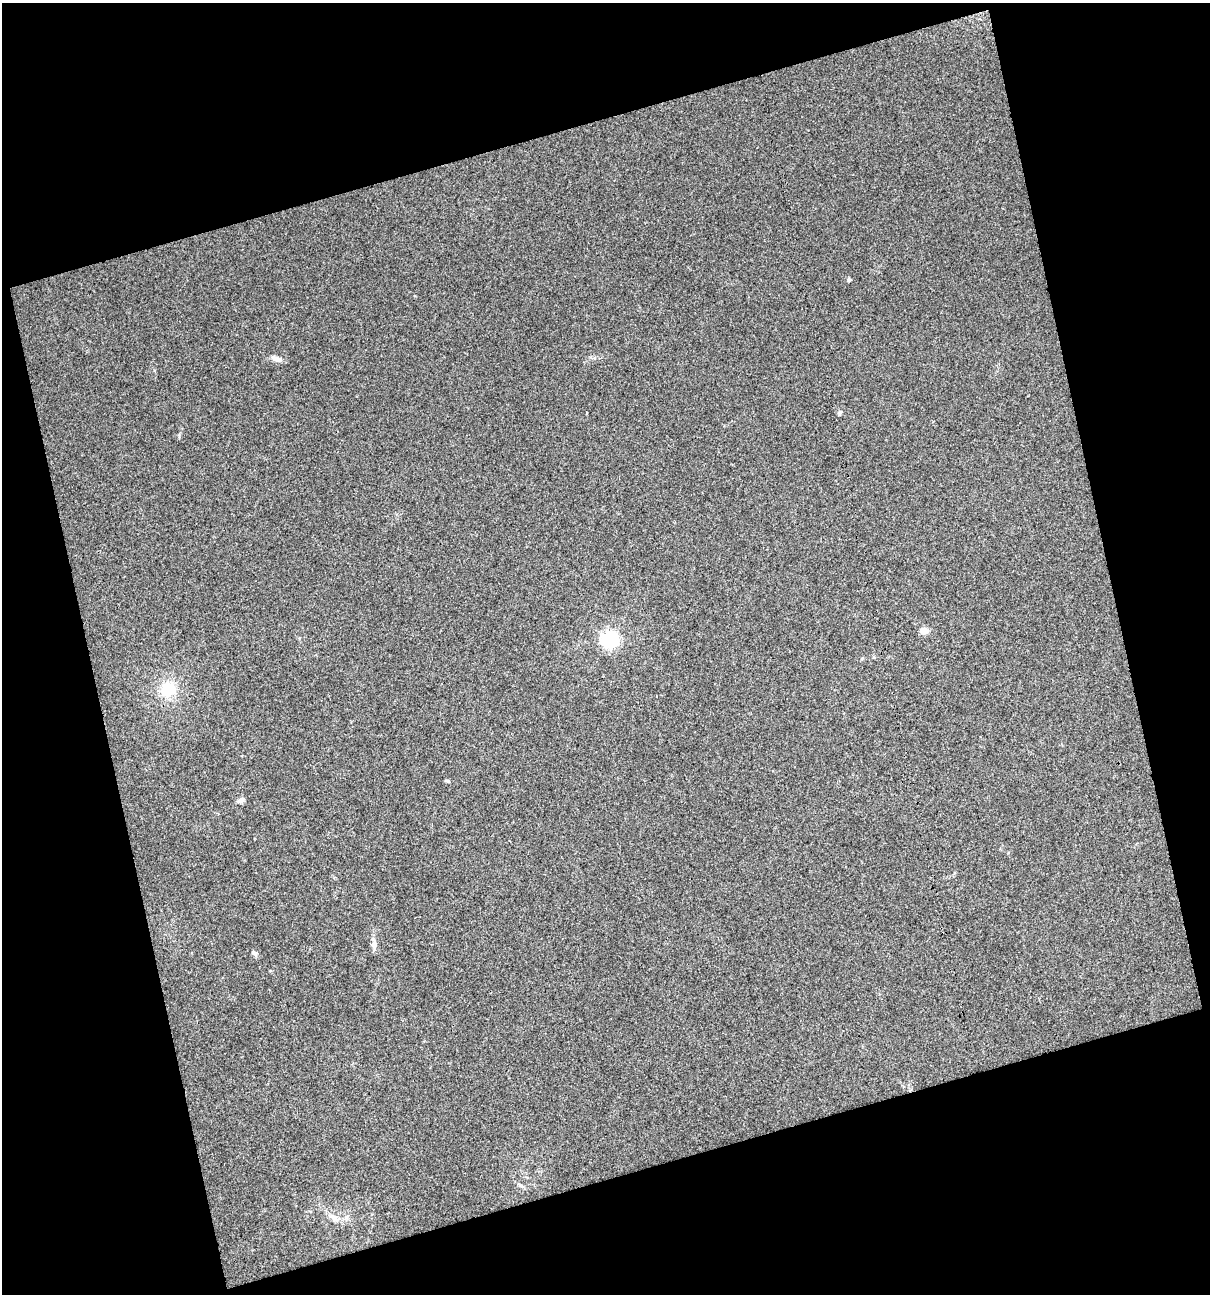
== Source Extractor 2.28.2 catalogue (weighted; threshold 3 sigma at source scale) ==
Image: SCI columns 20-1227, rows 1-1292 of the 1251 x 1292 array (HDU 1 of 3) = the unmasked area's bounding box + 8 px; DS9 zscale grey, full resolution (1 PNG px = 1 image px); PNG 1212 x 1296 px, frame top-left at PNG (2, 3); no overlay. Shown black and unused: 34% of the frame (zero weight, under 3 of 4 exposures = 1% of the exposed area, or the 3 px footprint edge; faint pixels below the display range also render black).
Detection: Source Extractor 2.28.2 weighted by HDU 2 'WHT'. Background 0.0226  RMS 0.0066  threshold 0.0298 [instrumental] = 3 sigma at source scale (4.5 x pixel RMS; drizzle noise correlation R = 1.50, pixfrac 1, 0.0396/0.0396 arcsec/px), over >= 5 px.
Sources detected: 10; all 10 listed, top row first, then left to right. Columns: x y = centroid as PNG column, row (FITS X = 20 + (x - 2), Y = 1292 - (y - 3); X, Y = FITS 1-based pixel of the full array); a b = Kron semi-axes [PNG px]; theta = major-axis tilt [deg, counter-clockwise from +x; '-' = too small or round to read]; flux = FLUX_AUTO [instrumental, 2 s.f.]
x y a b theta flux
849 280 4 4 - 1.3
277 359 13 6 -16 3.7
839 413 6 5 - 1.1
924 631 11 7 4 3.6
609 639 7 6 - 170
168 689 18 17 - 17
241 800 8 6 29 2.6
374 945 10 8 -89 3
255 953 7 5 -33 1.6
333 1217 12 8 -25 4.1
Unlisted compact peaks at least as high as the median listed source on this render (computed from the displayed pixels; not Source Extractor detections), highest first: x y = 448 781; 179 436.